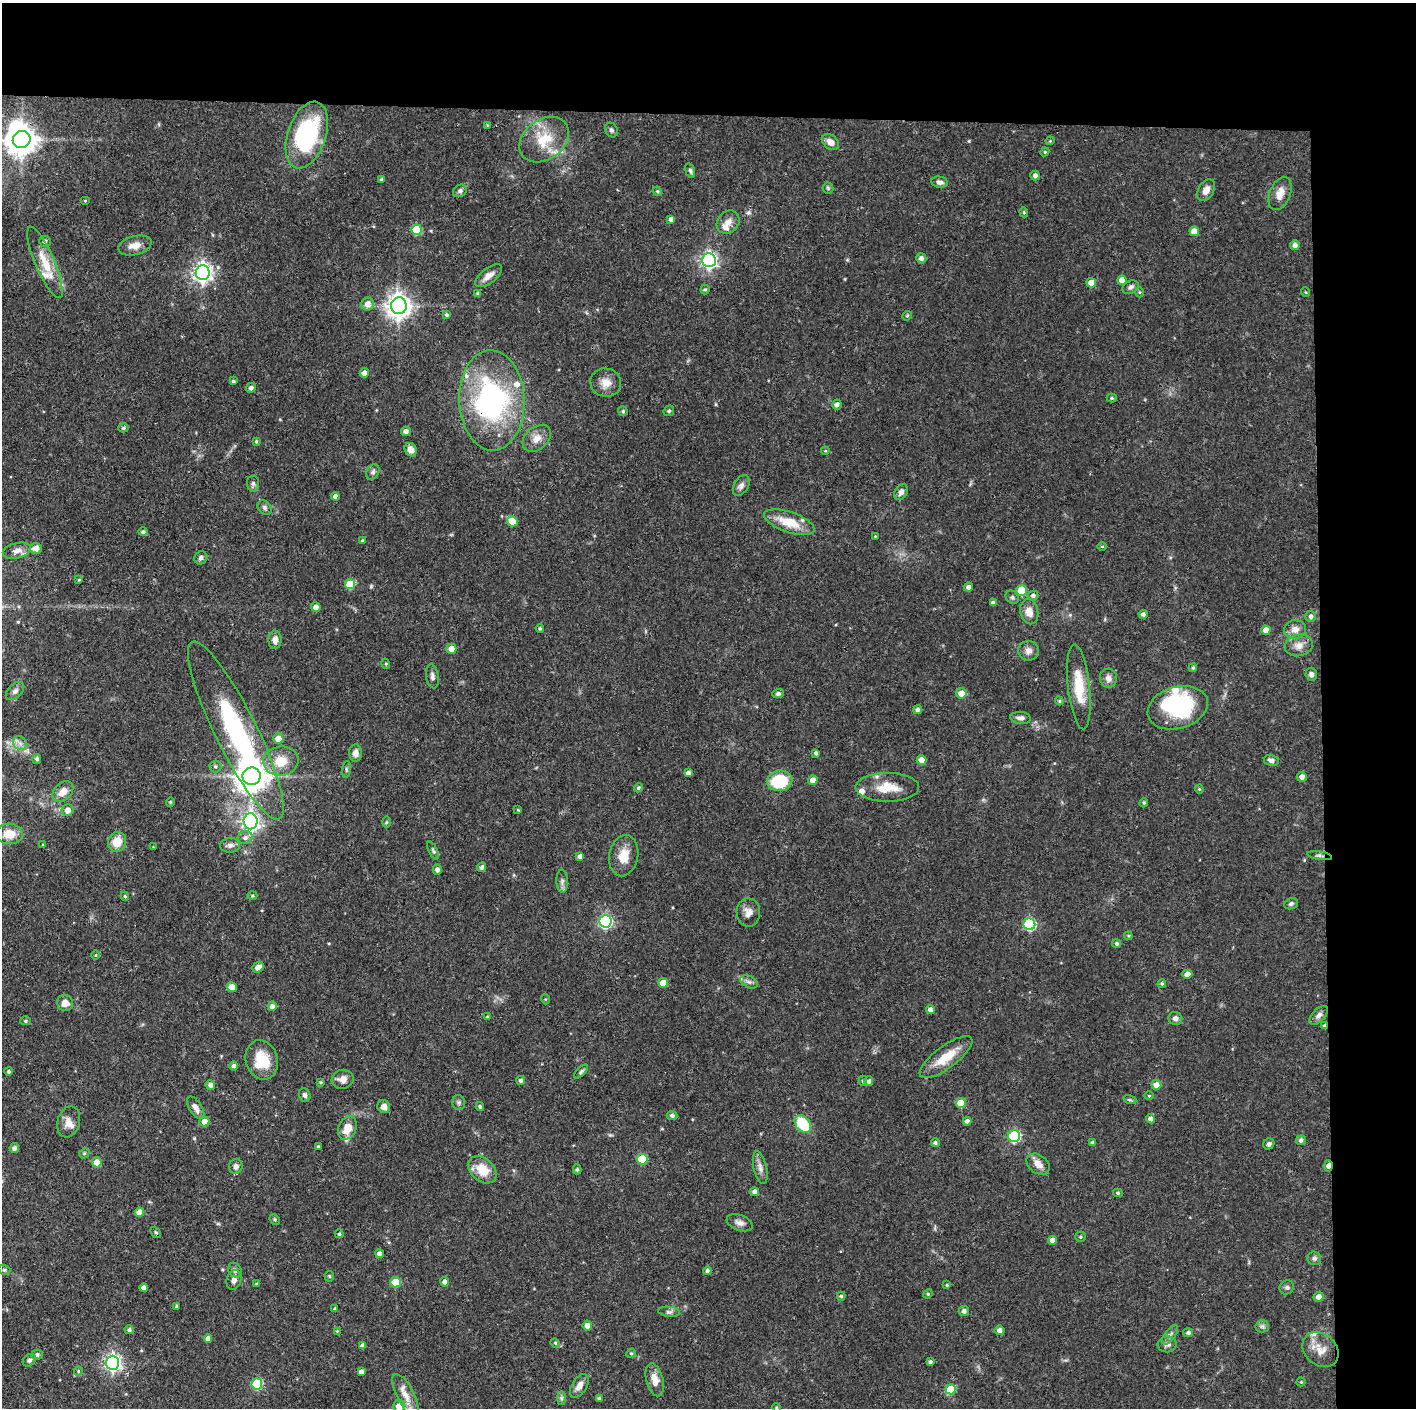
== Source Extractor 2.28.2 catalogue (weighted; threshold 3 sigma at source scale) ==
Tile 3 of 3 x 3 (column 3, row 1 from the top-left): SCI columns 2830-4243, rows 2813-4218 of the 4244 x 4221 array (HDU 1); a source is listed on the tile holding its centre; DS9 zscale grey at full resolution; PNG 1418 x 1410 px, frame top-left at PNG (2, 3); each listed source drawn as its Kron ellipse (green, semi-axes under 4 px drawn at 4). Shown black and unused: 14% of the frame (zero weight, under 3 of 4 exposures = <1% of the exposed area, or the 3 px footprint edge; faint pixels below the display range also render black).
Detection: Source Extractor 2.28.2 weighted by HDU 2 'WHT'; one run over the whole footprint, this tile lists its part. Background 0.0774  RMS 0.0036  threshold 0.0162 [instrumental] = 3 sigma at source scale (4.5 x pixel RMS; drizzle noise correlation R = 1.50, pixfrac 1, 0.05/0.05 arcsec/px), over >= 5 px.
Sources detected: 278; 3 inside a brighter object's white glare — neither listed nor drawn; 8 inside a brighter listed object's ellipse — not listed separately; the other 267 listed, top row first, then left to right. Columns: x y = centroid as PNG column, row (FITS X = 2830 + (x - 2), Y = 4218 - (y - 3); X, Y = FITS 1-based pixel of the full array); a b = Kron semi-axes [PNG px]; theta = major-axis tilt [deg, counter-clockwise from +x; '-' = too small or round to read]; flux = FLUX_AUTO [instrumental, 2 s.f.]
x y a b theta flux
487 125 4 4 - 0.3
611 130 7 6 - 0.95
307 135 34 19 71 43
22 139 9 8 - 550
544 140 27 20 37 12
1050 141 4 3 - 0.34
830 142 9 7 -40 2.7
1045 152 4 4 - 0.42
690 171 7 4 -72 0.74
1035 176 5 4 - 1.3
382 179 4 4 - 0.56
940 182 8 5 -10 1.4
828 188 5 5 - 0.55
1206 190 12 7 59 2.9
460 191 7 6 - 1
657 191 5 4 - 0.4
1280 194 17 10 67 4.2
85 200 5 3 - 0.37
1024 212 5 4 - 0.52
671 219 4 4 - 1.5
728 222 12 10 47 2.9
417 230 5 5 - 13
1194 231 5 5 - 3.9
45 241 6 5 - 1
135 245 17 9 15 3.6
1295 245 5 4 - 1.6
921 258 5 5 - 1.5
709 260 7 6 - 110
45 262 38 9 -67 9.3
202 273 7 7 - 170
489 276 16 7 39 2.8
1122 280 5 4 - 3.6
1091 283 5 5 - 4.4
1131 287 9 6 30 1.2
705 290 5 4 - 0.52
1139 292 5 3 - 0.35
1305 292 5 3 - 0.33
478 294 4 4 - 0.67
368 304 6 6 - 2.4
399 306 8 8 - 330
447 315 4 4 - 0.69
907 316 5 4 - 0.45
364 373 5 4 - 1.8
233 381 4 3 - 0.54
606 383 15 14 - 3.9
251 388 5 4 - 1.1
1112 398 5 4 - 0.54
492 400 50 32 -88 73
837 405 5 4 - 1.3
623 411 5 4 - 0.59
669 411 6 5 - 0.58
124 428 5 4 - 0.69
406 431 5 4 - 1.7
537 438 16 11 41 3.7
256 441 4 3 - 0.46
411 450 7 6 - 3
825 451 4 4 - 0.38
373 472 8 6 59 1.1
253 483 8 6 89 0.94
741 485 11 7 60 1.5
901 492 8 6 63 1.7
335 496 4 4 - 1.5
265 507 8 6 -47 1
512 521 5 5 - 6.7
789 522 26 10 -19 9
143 532 5 4 - 0.76
875 536 3 3 - 0.27
362 540 4 3 - 0.33
1102 546 5 3 - 0.37
36 548 6 5 - 2.6
17 551 14 7 13 2.6
201 558 7 6 - 1.1
79 580 4 4 - 0.36
350 584 5 5 - 9.8
968 587 4 4 - 1.3
1022 590 5 5 - 11
1033 596 5 5 - 1.1
1012 597 7 5 -46 0.79
993 603 4 4 - 1
316 607 5 4 - 2
1029 612 13 9 -78 3.7
1143 614 4 4 - 1.1
1311 616 5 5 - 1.2
540 628 4 3 - 0.52
1295 629 11 9 10 2.9
1266 630 5 4 - 3.9
275 640 9 6 -90 2.1
1299 645 14 10 13 3.2
451 649 5 5 - 3.3
1028 651 10 10 - 2.1
386 664 5 3 - 0.37
1193 668 4 3 - 0.49
1311 674 6 5 - 1.2
432 676 12 6 -82 1.4
1108 678 9 8 - 1.9
1079 687 43 11 -84 11
15 691 11 6 44 1.4
961 693 5 5 - 4
778 694 6 4 22 0.95
1059 701 4 4 - 0.44
1178 708 31 21 16 31
917 710 4 4 - 1.1
1021 718 10 6 -6 1.4
236 731 99 21 -64 68
278 739 5 5 - 3.9
20 743 8 6 -45 1.5
356 753 8 6 -88 2.2
816 753 4 4 - 0.74
37 759 5 4 - 0.92
922 760 5 4 - 3.5
1271 760 8 5 -11 1.4
281 761 17 15 7 7.8
215 766 6 6 - 0.76
346 769 8 4 83 0.69
688 773 4 4 - 1.4
252 776 9 8 - 620
1302 777 5 5 - 1.8
813 780 5 4 - 2.5
780 781 13 10 9 18
887 787 32 14 0 8.3
638 788 5 4 - 0.71
1199 789 4 4 - 0.41
63 792 12 8 46 4
170 802 4 4 - 0.37
1144 803 4 3 - 0.48
68 810 6 6 - 2.6
518 810 4 3 - 0.33
250 821 8 7 - 130
386 822 6 4 88 0.44
9 834 13 10 -4 6.5
245 838 7 6 - 1.3
117 842 10 9 - 5.9
43 845 3 3 - 0.39
230 845 10 7 5 1.5
153 847 3 2 - 0.23
433 851 10 4 -63 0.7
580 856 4 4 - 1.6
624 856 21 14 79 6.1
1320 856 12 3 -9 0.79
482 867 5 4 - 1
437 870 5 4 - 1.3
562 881 11 5 -88 1.3
125 896 4 4 - 0.46
252 896 5 3 - 0.42
1291 904 7 5 21 0.88
748 912 14 11 -88 2.9
605 921 6 6 - 61
1029 924 6 6 - 36
1128 936 4 4 - 0.4
1117 944 4 4 - 0.73
96 955 5 3 - 0.36
258 967 6 5 - 2.4
1187 974 5 4 - 2.1
749 982 9 5 -28 1.3
663 983 5 5 - 6
1162 984 4 3 - 0.5
232 987 5 4 - 3.5
545 999 5 3 - 0.32
65 1003 8 7 - 2.8
272 1006 5 4 - 1.7
930 1010 4 4 - 1.7
1319 1015 12 6 45 1.6
487 1017 4 4 - 0.39
1175 1018 7 6 - 1.6
25 1021 5 4 - 0.57
1325 1026 4 3 - 1.1
946 1057 32 11 37 8.7
262 1060 20 16 -73 10
234 1066 5 4 - 1
9 1071 4 4 - 0.64
581 1072 9 4 47 0.75
343 1079 11 9 15 2.5
521 1080 4 4 - 0.91
863 1081 5 4 - 0.54
869 1081 5 4 - 1.1
321 1082 4 3 - 0.4
210 1085 5 4 - 1.4
1156 1085 5 5 - 2.7
305 1095 7 5 -71 1
1149 1096 4 4 - 0.37
1130 1100 7 4 -18 0.58
459 1102 7 6 - 0.88
961 1103 5 5 - 9.6
384 1107 6 6 - 1.9
480 1107 4 4 - 0.68
196 1108 13 6 -57 2.2
672 1116 5 4 - 0.8
1150 1119 4 4 - 1.7
967 1121 4 4 - 1.3
69 1122 16 11 74 3.2
204 1122 5 5 - 3.2
803 1124 10 7 -49 16
347 1128 12 8 66 5.4
1014 1136 6 6 - 38
1301 1140 5 5 - 1
935 1143 4 4 - 0.72
1093 1143 4 4 - 1.1
1269 1144 6 5 - 0.98
318 1146 3 3 - 0.34
14 1148 5 4 - 1.3
84 1153 5 4 - 0.54
642 1159 5 5 - 13
97 1162 5 5 - 3.5
1038 1164 13 9 -38 2.9
236 1166 7 7 - 1.4
1328 1166 5 4 - 3.5
760 1167 17 6 -77 2
577 1169 5 4 - 0.68
482 1170 16 11 -42 7.8
755 1192 4 4 - 1.3
1118 1193 5 4 - 0.59
139 1212 5 4 - 3.1
275 1219 6 4 -48 0.52
740 1223 13 7 -21 1.9
156 1232 6 4 -45 0.46
339 1234 4 4 - 0.57
1080 1237 5 5 - 0.59
1052 1240 4 4 - 2.3
379 1254 4 4 - 1.3
1314 1258 7 6 - 1
4 1270 6 4 -19 0.55
235 1270 8 6 -54 0.96
707 1271 4 4 - 0.79
329 1276 5 5 - 0.48
234 1280 10 7 73 1.7
396 1282 5 5 - 12
445 1282 4 4 - 1.4
257 1284 4 3 - 0.53
947 1285 4 3 - 0.36
1287 1287 7 6 - 0.91
144 1288 4 4 - 1.4
928 1294 5 4 - 0.45
841 1296 4 4 - 0.6
1319 1297 5 5 - 2.1
176 1306 4 3 - 0.52
334 1308 3 3 - 0.36
964 1311 5 5 - 1.3
669 1312 11 5 -5 1
587 1325 5 4 - 2.4
1262 1326 6 6 - 0.86
129 1330 4 4 - 0.88
1000 1330 5 4 - 1.5
337 1331 4 4 - 0.36
1188 1333 5 4 - 0.97
1170 1335 11 5 53 1.3
208 1338 4 4 - 1.8
555 1343 5 4 - 0.46
1167 1344 9 8 - 1.5
362 1346 4 4 - 1.4
1320 1350 20 15 -40 5
631 1353 5 4 - 0.46
37 1355 6 5 - 0.94
29 1360 7 5 39 1.1
930 1362 4 4 - 0.91
113 1363 7 6 - 120
78 1371 5 4 - 0.45
361 1372 4 4 - 1.6
655 1380 17 8 -75 4
1301 1382 4 4 - 0.37
257 1384 5 5 - 19
579 1386 13 7 59 2.8
951 1389 5 5 - 11
405 1395 23 8 -63 4.5
561 1398 7 4 90 0.77
599 1399 4 4 - 0.73
399 1406 6 6 - 3.7
776 1407 4 3 - 0.37
Overlapping masked pixels (flux is a lower limit): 4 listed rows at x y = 492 400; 1320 856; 1325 1026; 1328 1166
Isophote crosses this tile's border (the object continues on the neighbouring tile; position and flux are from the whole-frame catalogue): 1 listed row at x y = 399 1406